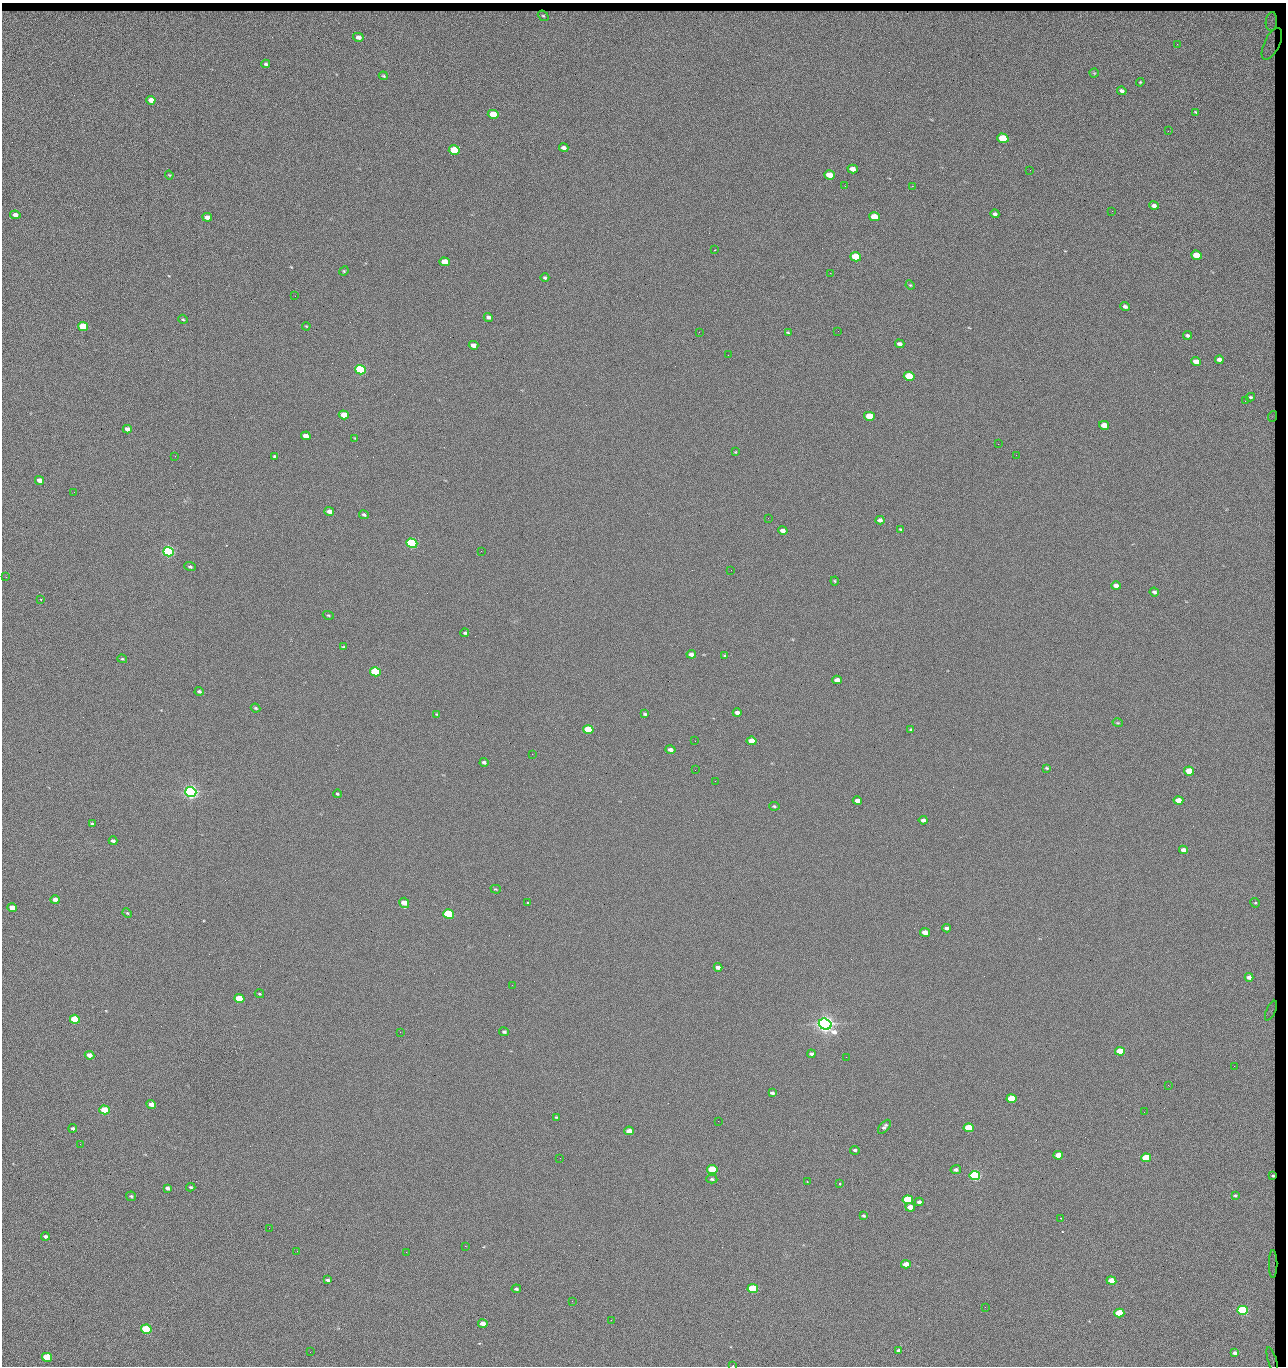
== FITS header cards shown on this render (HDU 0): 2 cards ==
NAXIS1  =                 1284 / length of data axis 1
NAXIS2  =                 1364 / length of data axis 2

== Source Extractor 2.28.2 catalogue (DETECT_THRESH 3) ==
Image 1284 x 1364 px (HDU 0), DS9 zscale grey, 1 PNG px = 1 image px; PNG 1288 x 1368 px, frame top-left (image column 1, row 1364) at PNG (2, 3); each listed source drawn as its Kron ellipse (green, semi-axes under 4 px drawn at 4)
Background 125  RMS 14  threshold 43.2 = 3 sigma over >= 5 px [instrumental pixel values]
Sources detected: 202; all 202 listed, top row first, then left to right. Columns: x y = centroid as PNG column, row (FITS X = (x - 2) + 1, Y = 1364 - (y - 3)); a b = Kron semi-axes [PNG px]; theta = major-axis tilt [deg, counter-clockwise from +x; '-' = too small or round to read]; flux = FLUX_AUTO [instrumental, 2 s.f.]
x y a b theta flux
543 16 6 4 -40 1700
1271 21 9 5 84 4400
358 37 5 4 - 5000
1177 44 2 2 - 1200
1272 44 17 7 64 2700
266 64 4 3 - 1700
1094 73 4 4 - 940
383 76 4 3 - 1200
1140 82 4 3 - 900
1122 91 5 3 - 2800
151 100 5 4 - 8500
1196 112 3 3 - 1100
493 114 5 4 - 23000
1168 131 3 2 - 1300
1003 138 5 4 - 44000
564 148 5 3 - 3700
454 150 5 4 - 54000
853 169 5 4 - 6400
1030 170 2 2 - 1800
169 175 4 3 - 910
829 175 5 4 - 16000
845 186 2 2 - 2300
912 186 2 2 - 18000
1154 206 5 4 - 3700
1112 211 3 2 - 840
995 214 4 3 - 2500
15 215 5 4 - 5000
207 217 5 4 - 6100
874 217 5 4 - 28000
714 250 3 3 - 650
1196 255 5 4 - 24000
856 257 5 4 - 41000
445 262 5 4 - 20000
344 271 5 4 - 1100
830 273 2 2 - 27000
545 278 4 4 - 1600
910 285 5 4 - 1000
295 296 2 2 - 640
1125 307 4 3 - 2700
488 317 4 3 - 3100
183 319 5 4 - 1200
306 326 4 3 - 800
83 327 5 4 - 52000
838 331 2 2 - 600
699 332 2 2 - 3400
788 333 4 3 - 1100
1188 335 4 3 - 2100
900 344 5 4 - 3700
473 345 5 4 - 5100
728 355 2 2 - 370
1219 360 4 4 - 4000
1196 362 5 4 - 9500
360 370 5 4 - 160000
909 376 5 4 - 40000
1250 397 4 3 - 1300
1245 401 2 2 - 1400
344 415 5 4 - 20000
869 416 5 4 - 33000
1273 416 5 3 - 650
1104 425 5 4 - 10000
127 429 4 4 - 4900
306 436 5 4 - 9300
355 438 4 2 - 730
998 444 2 2 - 3200
735 452 4 4 - 730
1016 455 2 2 - 490
175 456 2 2 - 3200
275 457 4 3 - 1300
40 480 4 4 - 6000
74 492 2 2 - 860
329 511 5 4 - 5200
364 515 5 4 - 1700
768 518 2 2 - 510
880 520 4 4 - 3300
901 529 4 3 - 1100
783 531 5 4 - 4900
412 543 5 4 - 190000
481 551 2 2 - 2700
168 552 5 4 - 320000
190 567 6 4 -19 1900
731 570 2 2 - 660
6 577 2 2 - 490
835 581 4 4 - 1100
1116 586 5 4 - 5300
1154 592 5 4 - 2500
41 599 3 2 - 640
328 615 5 4 - 1200
465 633 4 4 - 1400
343 647 4 3 - 1000
691 654 4 4 - 5000
725 655 4 3 - 1100
122 659 5 3 - 1100
375 672 5 4 - 90000
837 680 5 4 - 7300
199 691 4 3 - 1900
256 708 5 3 - 1300
737 713 4 3 - 3900
437 714 4 3 - 830
645 714 3 3 - 1300
1118 723 5 3 - 910
588 730 5 4 - 48000
911 730 4 4 - 1300
695 741 2 2 - 610
751 741 5 4 - 15000
670 750 5 4 - 3600
532 754 2 2 - 3200
484 762 4 3 - 2500
1047 768 4 3 - 1100
695 770 2 2 - 2000
1189 771 5 4 - 27000
715 781 2 2 - 2500
191 792 5 5 - 680000
337 794 4 3 - 1200
1178 800 5 4 - 13000
857 801 4 4 - 5800
774 806 5 3 - 1500
923 820 4 3 - 3800
92 824 4 3 - 2000
113 841 4 3 - 2400
1183 850 4 4 - 5900
496 889 5 3 - 1000
55 900 5 4 - 5700
404 903 5 5 - 13000
528 903 3 3 - 1700
1255 903 5 4 - 1300
12 908 5 4 - 9700
127 913 5 4 - 1100
449 914 5 4 - 120000
947 928 4 3 - 3000
925 932 5 4 - 9600
718 967 4 4 - 3700
1249 977 4 4 - 4400
512 985 2 2 - 2000
259 994 5 3 - 900
239 998 5 4 - 33000
1271 1011 10 4 64 1800
75 1019 5 4 - 53000
825 1024 6 5 - 990000
400 1032 2 2 - 5300
504 1032 5 4 - 1800
1120 1051 5 4 - 29000
811 1054 4 3 - 2300
90 1055 5 4 - 6600
846 1057 2 2 - 1400
1234 1066 2 2 - 1700
1168 1085 2 2 - 2800
772 1093 4 3 - 2100
1011 1099 5 4 - 47000
151 1104 5 4 - 7100
104 1110 5 4 - 32000
1144 1112 2 2 - 870
556 1117 4 3 - 970
718 1121 2 2 - 840
884 1127 8 4 48 2800
73 1128 4 3 - 1800
969 1128 5 4 - 44000
629 1131 5 4 - 8900
80 1144 2 2 - 2500
855 1150 5 4 - 1900
1058 1155 5 4 - 17000
560 1158 2 2 - 930
1146 1158 5 4 - 58000
712 1169 5 4 - 78000
956 1170 5 4 - 2500
975 1175 5 4 - 270000
1273 1176 4 3 - 1600
712 1179 5 4 - 1600
807 1182 2 2 - 780
840 1184 3 3 - 940
191 1187 5 3 - 1400
167 1188 4 3 - 2700
1235 1195 3 2 - 870
131 1196 5 4 - 1800
908 1200 5 4 - 84000
919 1202 4 4 - 3400
910 1207 5 4 - 9500
863 1215 3 3 - 1400
1060 1218 3 2 - 2300
269 1228 2 2 - 2100
45 1236 4 4 - 2300
465 1246 2 2 - 7200
297 1251 2 2 - 1900
406 1252 2 2 - 5300
906 1264 5 4 - 8900
1273 1264 14 3 90 1700
327 1280 4 3 - 1600
1111 1280 5 4 - 14000
516 1289 5 4 - 1700
753 1289 5 4 - 81000
572 1301 2 2 - 490
985 1307 2 2 - 2800
1242 1310 5 4 - 190000
1119 1313 5 4 - 46000
611 1320 3 2 - 880
483 1324 5 4 - 7700
146 1329 5 4 - 100000
899 1350 4 3 - 2300
310 1352 2 2 - 1300
1235 1353 4 3 - 2900
47 1357 5 4 - 55000
1272 1360 13 3 -73 1900
733 1365 3 2 - 640
At the frame edge (FLAGS 8, measured only in part): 1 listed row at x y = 733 1365

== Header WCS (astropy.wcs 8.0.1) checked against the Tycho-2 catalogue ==
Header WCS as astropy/WCSLIB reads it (CRVAL/CRPIX/CD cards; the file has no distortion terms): RA---TAN/DEC--TAN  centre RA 15:41:43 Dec +51:58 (235.43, +51.97 deg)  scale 1.26 arcsec/px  FOV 26.9' x 28.5'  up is +92 deg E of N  parity flipped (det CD > 0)
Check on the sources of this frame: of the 60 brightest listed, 10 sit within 2.0 arcsec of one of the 12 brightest Tycho-2 stars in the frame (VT <= 12.29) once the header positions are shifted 0.54 arcsec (0.47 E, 0.27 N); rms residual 0.98 arcsec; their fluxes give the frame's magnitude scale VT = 24.47 - 2.5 log10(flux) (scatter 0.19 mag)
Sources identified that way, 10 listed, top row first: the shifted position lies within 2.0 arcsec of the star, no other Tycho-2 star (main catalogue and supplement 1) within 4.0 arcsec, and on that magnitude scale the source's flux lands within +1.5 / -3 mag of the star's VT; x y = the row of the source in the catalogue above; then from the Tycho-2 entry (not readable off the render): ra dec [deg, ICRS J2000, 3 dp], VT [Tycho-2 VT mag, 2 dp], TYC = Tycho-2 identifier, HIP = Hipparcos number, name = IAU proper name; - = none
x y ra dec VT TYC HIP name
360 370 235.614 +52.064 11.61 3489-1132-1 - -
412 543 235.514 +52.049 11.19 3489-1407-1 - -
191 792 235.378 +52.130 9.31 3489-1322-1 76850 -
449 914 235.303 +52.042 11.52 3489-958-1 - -
825 1024 235.232 +51.912 9.59 3489-824-1 - -
975 1175 235.143 +51.862 10.97 3489-1016-1 - -
908 1200 235.131 +51.886 12.29 3489-908-1 - -
753 1289 235.084 +51.941 11.45 3489-1346-1 - -
1242 1310 235.062 +51.771 11.53 3489-1453-1 - -
146 1329 235.075 +52.152 11.74 3489-912-1 - -